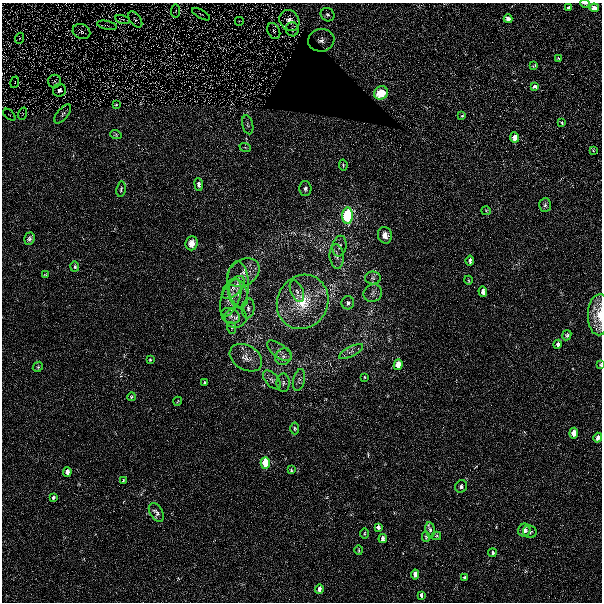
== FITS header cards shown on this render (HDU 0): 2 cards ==
NAXIS1  =                  600 / Width of image
NAXIS2  =                  600 / Height of image

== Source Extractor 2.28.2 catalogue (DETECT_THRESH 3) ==
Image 600 x 600 px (HDU 0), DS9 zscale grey, 1 PNG px = 1 image px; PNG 604 x 604 px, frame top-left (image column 1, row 600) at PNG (2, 3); each listed source drawn as its Kron ellipse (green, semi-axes under 4 px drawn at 4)
Background 0.00412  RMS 0.0036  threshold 0.0109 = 3 sigma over >= 5 px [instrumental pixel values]
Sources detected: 108; all 108 listed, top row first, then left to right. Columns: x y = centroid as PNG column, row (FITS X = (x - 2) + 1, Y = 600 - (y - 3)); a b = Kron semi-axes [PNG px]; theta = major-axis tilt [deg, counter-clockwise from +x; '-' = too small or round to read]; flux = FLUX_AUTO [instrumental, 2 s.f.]
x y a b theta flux
585 3 5 2 - 0.52
568 7 3 3 - 0.47
594 8 5 4 - 1.5
176 11 6 4 85 0.38
201 14 10 3 -29 0.44
327 15 7 6 - 0.7
123 19 7 4 -15 0.53
508 19 4 4 - 1.1
135 20 9 5 -53 0.84
289 20 11 9 -55 2.7
239 21 5 5 - 0.36
107 25 10 3 -11 0.43
292 29 7 6 - 0.83
274 31 8 6 -63 0.76
81 32 9 7 -25 1.1
20 38 5 3 - 0.29
321 40 13 11 10 2.1
559 58 3 2 - 0.18
534 66 3 2 - 0.25
54 81 7 6 - 0.68
15 82 6 3 73 0.31
535 86 4 3 - 0.44
59 90 6 6 - 1.1
381 93 7 6 - 7
116 105 4 3 - 0.23
22 114 6 4 71 0.38
63 114 11 5 51 0.74
9 115 7 4 -43 0.5
462 116 3 2 - 0.2
562 123 3 3 - 0.23
248 125 10 5 -77 0.63
116 135 6 3 -19 0.21
515 137 5 4 - 1.3
245 147 6 3 -19 0.28
593 150 4 3 - 0.18
343 165 5 3 - 0.27
199 184 6 4 -82 0.81
305 188 7 6 - 0.7
121 189 8 4 81 0.42
545 205 7 6 - 0.53
486 211 5 4 - 0.28
348 216 8 5 88 34
385 235 8 7 - 1.7
29 239 6 5 - 0.64
192 243 7 6 - 2
339 246 10 7 80 1.1
337 256 12 7 -84 1.3
470 260 5 3 - 0.55
75 267 5 4 - 0.38
243 273 17 12 34 3
45 275 3 3 - 0.22
373 278 8 6 -2 0.72
468 280 4 3 - 0.2
238 284 23 11 -88 3.5
233 288 14 7 46 1.8
297 291 11 6 -67 0.99
483 291 5 4 - 1
238 293 15 9 -73 2.4
373 293 9 8 - 1.2
231 298 19 9 70 3
303 302 28 25 60 13
348 303 6 6 - 0.95
248 308 10 6 85 1
599 315 20 11 88 4.3
231 316 10 7 -26 1.1
236 318 11 10 - 1.7
232 328 6 4 -71 0.35
567 335 5 4 - 0.44
558 344 4 3 - 0.79
279 351 14 6 -37 1.3
351 352 13 5 28 1
283 357 9 8 - 1.2
246 358 17 12 -32 2.4
150 360 3 3 - 0.21
398 365 5 4 - 4.4
600 365 3 2 - 0.24
38 367 5 4 - 0.32
365 377 3 3 - 0.25
272 380 11 6 -49 0.92
299 380 11 5 75 0.88
204 383 4 3 - 0.34
283 383 9 6 -89 0.84
131 397 4 4 - 0.36
178 401 4 3 - 0.17
295 428 6 4 -87 0.32
574 433 5 4 - 2.6
598 438 5 4 - 1.2
265 463 6 4 87 9
291 470 3 2 - 0.26
67 472 5 4 - 1.5
123 480 3 2 - 0.19
461 486 6 5 - 0.68
53 497 3 3 - 0.48
156 513 10 6 -59 0.81
378 527 4 4 - 0.78
430 530 8 5 -82 0.57
524 530 6 6 - 1.4
530 532 7 6 - 0.53
365 533 5 2 - 0.23
436 536 5 4 - 0.27
426 537 5 4 - 0.37
383 538 4 3 - 0.81
359 550 4 3 - 0.2
492 553 4 3 - 0.56
415 574 5 4 - 1.6
465 578 3 3 - 0.42
319 589 5 3 - 0.84
421 595 4 3 - 0.4
At the frame edge (FLAGS 8, measured only in part): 3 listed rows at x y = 585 3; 599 315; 600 365